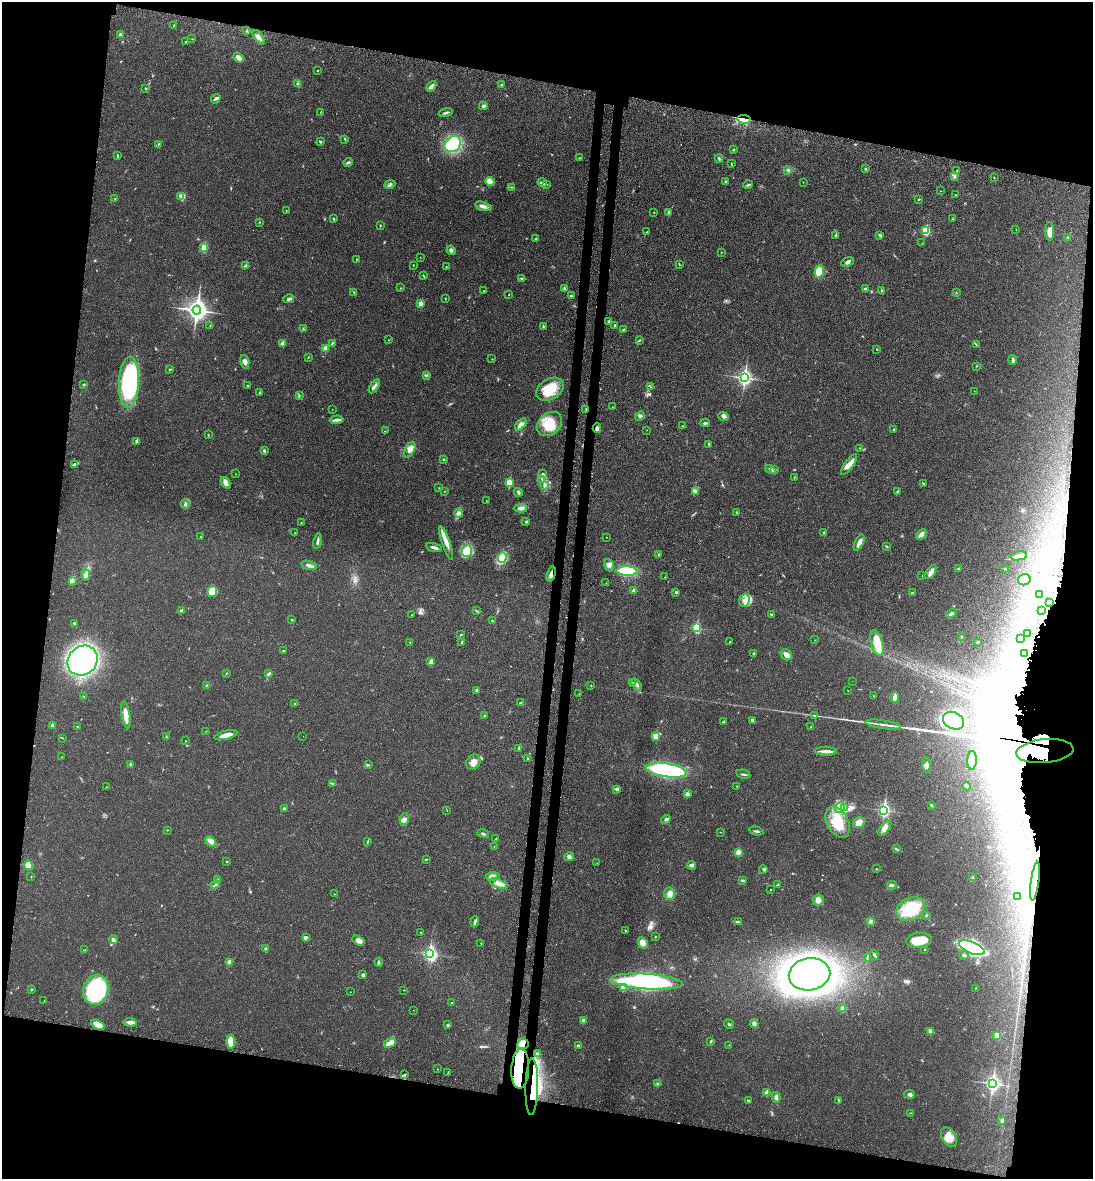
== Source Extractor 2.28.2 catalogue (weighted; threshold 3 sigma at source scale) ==
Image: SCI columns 193-4553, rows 86-4790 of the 4860 x 4873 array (HDU 1 of 3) = the unmasked area's bounding box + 8 px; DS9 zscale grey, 4 x 4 block average (1 PNG px = mean of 4 x 4 image px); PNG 1095 x 1181 px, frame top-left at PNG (2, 2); each listed source drawn as its Kron ellipse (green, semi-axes under 4 px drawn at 4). Shown black and unused: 23% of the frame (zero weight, under 3 of 4 exposures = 8% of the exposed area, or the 3 px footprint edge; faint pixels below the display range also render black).
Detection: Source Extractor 2.28.2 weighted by HDU 2 'WHT'. Background 0.0215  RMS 0.0034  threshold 0.0155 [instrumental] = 3 sigma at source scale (4.5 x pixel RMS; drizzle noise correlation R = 1.50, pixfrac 1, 0.05/0.05 arcsec/px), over >= 5 px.
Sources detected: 487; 3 too faint to see at this stretch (4 x 4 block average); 64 inside a brighter object's white glare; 3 cosmic-ray / hot-pixel residue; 2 long thin detections or spike segments (spike, bleed or trail) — neither listed nor drawn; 9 coinciding with a brighter row at this scale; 22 inside a brighter listed object's ellipse — not listed separately; the other 384 listed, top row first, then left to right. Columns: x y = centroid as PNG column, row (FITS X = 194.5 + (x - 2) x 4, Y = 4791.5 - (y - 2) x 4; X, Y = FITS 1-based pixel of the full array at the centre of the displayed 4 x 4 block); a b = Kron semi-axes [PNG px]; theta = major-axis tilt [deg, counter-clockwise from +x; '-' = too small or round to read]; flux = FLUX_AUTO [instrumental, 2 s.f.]
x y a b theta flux
174 25 2 2 - 0.66
246 31 2 2 - 1.2
120 35 4 3 - 5
259 37 8 3 -53 9
192 39 2 2 - 0.88
186 42 2 2 - 0.91
238 58 6 3 -39 12
317 70 2 2 - 1.2
297 84 2 2 - 1.1
501 85 2 2 - 1.3
431 86 6 3 47 7.6
145 88 2 2 - 1.4
216 99 5 2 - 3.8
483 106 4 2 - 3.7
320 112 2 2 - 0.54
446 113 7 2 14 3.5
744 119 7 3 -8 21
345 139 3 2 - 2.2
320 142 3 2 - 2.5
158 144 2 2 - 1.1
453 144 9 7 42 130
734 149 2 2 - 2.3
117 156 3 2 - 2.1
580 158 3 2 - 0.7
719 159 4 2 - 2.9
348 162 5 2 - 3.8
731 164 3 2 - 1
865 169 2 2 - 2.3
788 170 3 2 - 1.3
957 170 2 2 - 1.6
955 176 2 2 - 1.1
994 178 2 2 - 1.1
490 181 4 3 - 23
725 181 3 2 - 1.9
803 182 2 2 - 0.92
542 183 5 3 - 5
390 185 5 2 - 3.6
546 185 2 2 - 0.89
748 185 5 2 - 3.2
511 187 2 2 - 0.96
941 191 2 2 - 0.61
955 195 2 2 - 0.5
180 196 2 2 - 1.1
115 199 2 2 - 0.85
919 199 2 2 - 2.4
483 206 8 3 -16 7.2
286 211 2 2 - 0.78
654 212 2 2 - 0.79
669 212 4 2 - 2.9
333 219 3 2 - 1.9
953 219 2 2 - 0.96
259 222 2 2 - 0.91
380 225 2 2 - 1.2
1016 230 2 2 - 0.47
926 231 2 2 - 130
1050 231 9 4 -89 18
647 232 3 2 - 1.2
880 235 4 2 - 3.9
836 236 3 2 - 2
1068 237 2 2 - 1.1
536 239 2 2 - 0.97
922 243 2 2 - 0.4
204 248 3 2 - 25
451 250 5 4 - 5
721 252 2 2 - 0.64
420 257 2 2 - 0.46
356 259 2 2 - 0.9
848 262 7 3 18 5.3
679 264 2 2 - 0.92
246 265 3 2 - 2.4
413 265 2 2 - 0.91
446 267 3 2 - 1
819 271 6 4 73 42
424 276 4 2 - 1.4
522 278 3 2 - 1.1
400 288 2 2 - 0.99
564 288 2 2 - 7.3
865 289 3 2 - 7.5
484 291 2 2 - 0.58
881 291 3 2 - 1.5
354 292 2 2 - 0.94
956 293 2 2 - 1.1
509 295 2 2 - 0.75
571 296 3 2 - 3.3
289 299 5 2 - 4.3
445 299 2 2 - 0.95
420 304 2 2 - 31
197 310 4 4 - 1200
609 321 3 2 - 1.9
615 325 2 2 - 2.8
210 326 2 2 - 0.79
543 326 3 2 - 1.9
303 329 2 2 - 2
623 329 2 2 - 1.2
388 340 2 2 - 1
639 340 3 2 - 1.9
332 343 4 2 - 2.1
282 344 2 2 - 25
976 344 3 2 - 1.1
326 348 2 2 - 31
877 349 2 2 - 1.1
308 357 2 2 - 1.4
492 359 2 2 - 0.65
1013 360 4 2 - 5.5
245 362 7 4 -78 7.9
976 366 2 2 - 0.65
170 369 3 2 - 1.5
426 375 2 2 - 1.6
744 378 3 3 - 540
129 382 25 10 87 250
84 385 3 2 - 1.7
248 386 2 2 - 1.2
374 386 8 2 55 5.5
651 387 3 2 - 1.7
550 389 15 10 31 48
974 391 2 2 - 0.41
259 393 3 2 - 1
299 395 3 2 - 1.2
612 407 2 2 - 0.62
332 409 2 2 - 0.41
586 409 3 2 - 1.5
640 416 5 3 - 4.3
724 416 5 3 - 5.2
337 420 6 3 3 6.4
705 423 5 2 - 4
521 424 7 4 49 9.3
549 424 14 10 41 43
682 426 3 2 - 0.9
597 428 5 2 - 5.2
647 430 2 2 - 0.49
894 430 2 2 - 2.3
385 431 2 2 - 0.69
208 435 2 2 - 1.2
137 441 3 2 - 2.8
709 444 3 2 - 1.5
860 448 2 2 - 0.87
264 450 3 3 - 2.4
410 450 8 4 62 16
443 460 2 2 - 5.1
74 464 3 3 - 2.3
849 464 12 4 54 14
770 469 5 3 - 5.4
775 469 2 2 - 1.6
235 474 2 2 - 0.46
543 474 3 2 - 1.9
794 477 2 2 - 0.67
542 479 3 2 - 2
509 482 2 2 - 75
226 483 6 4 -54 10
923 483 3 2 - 2.3
544 485 2 2 - 1.2
439 488 2 2 - 0.85
444 491 2 2 - 0.48
696 491 2 2 - 0.83
518 492 4 3 - 3.1
897 492 2 2 - 1
486 501 2 2 - 0.54
185 504 5 3 - 4.5
520 508 6 3 2 6
736 512 2 2 - 1.7
459 513 4 3 - 5.9
301 522 2 2 - 0.76
526 522 3 2 - 1.9
295 533 2 2 - 0.65
824 533 3 3 - 3.1
921 535 6 4 50 7.9
200 537 2 2 - 0.74
606 537 2 2 - 0.52
317 541 8 2 79 5.5
446 543 17 4 -71 14
859 543 9 3 63 13
886 546 3 2 - 1.6
434 547 8 2 -14 6.6
467 551 6 5 - 46
659 554 2 2 - 1.5
1019 556 8 3 12 8.5
502 558 5 4 - 58
309 565 8 3 -17 6.1
609 565 6 5 - 8
959 568 4 2 - 2
1005 569 2 2 - 1.5
627 571 10 5 -4 95
931 572 8 2 57 13
551 574 7 3 73 11
86 575 5 3 - 5.7
922 576 2 2 - 0.55
665 577 2 2 - 0.61
1024 580 6 5 - 21
72 582 2 2 - 1.1
606 583 2 2 - 0.41
634 590 3 3 - 5.9
212 591 6 5 - 11
676 592 2 2 - 1.1
912 593 2 2 - 0.97
1040 595 2 2 - 0.75
744 600 6 5 - 11
1049 602 2 2 - 0.45
1042 610 2 2 - 0.52
181 611 4 2 - 5.6
477 611 2 2 - 0.67
951 614 5 3 - 4.2
412 615 2 2 - 0.66
771 615 3 2 - 1.9
291 619 2 2 - 0.95
492 621 2 2 - 2
74 624 3 2 - 2.2
697 628 2 2 - 150
1028 634 2 2 - 0.53
461 635 2 2 - 1.1
961 636 2 2 - 1
1021 638 2 2 - 0.67
815 640 2 2 - 0.46
462 642 3 2 - 3.9
730 642 2 2 - 1.2
978 642 2 2 - 2.9
410 643 2 2 - 0.6
877 643 13 6 -74 40
284 651 4 2 - 1.9
1025 653 2 2 - 0.36
754 654 4 2 - 2.6
786 655 6 5 - 10
83 661 16 14 42 540
431 662 2 2 - 1.7
226 673 2 2 - 1.1
269 673 4 3 - 4.2
852 681 2 2 - 0.31
632 683 3 2 - 1.8
637 684 6 3 -58 5.6
206 685 3 2 - 1.7
591 685 2 2 - 0.61
476 690 3 3 - 2.4
848 691 2 2 - 0.47
579 694 2 2 - 0.61
874 696 2 2 - 0.94
84 697 2 2 - 0.77
895 697 5 2 - 15
521 703 4 2 - 4.2
294 704 3 2 - 1.7
126 715 13 4 -81 18
484 715 2 2 - 0.73
814 715 2 2 - 1.2
752 720 3 3 - 2.8
953 721 11 8 -26 85
723 722 3 2 - 1.6
52 725 2 2 - 8.6
883 725 18 2 -9 11
77 726 3 2 - 0.88
811 727 2 2 - 1
205 731 2 2 - 0.43
226 735 12 3 14 16
166 736 2 2 - 0.9
303 736 2 2 - 0.4
655 736 2 2 - 59
63 738 2 2 - 0.42
186 741 2 2 - 0.92
519 748 3 2 - 1.6
826 751 11 3 -1 12
1045 751 29 12 5 2400
61 757 2 2 - 0.65
528 758 2 2 - 2.2
972 760 9 5 87 23
473 762 8 6 54 15
130 764 4 2 - 2
368 765 3 2 - 1.5
926 765 8 4 -82 6.4
666 770 20 6 -9 250
743 774 7 2 -13 3
332 784 4 2 - 1.8
737 786 2 2 - 0.6
966 786 4 2 - 4.6
106 787 2 2 - 0.88
617 789 3 2 - 5.5
687 794 3 3 - 5.9
932 805 3 2 - 1.5
840 807 5 4 - 11
845 807 2 2 - 1.1
284 809 4 2 - 3.3
884 810 3 2 - 400
447 811 2 2 - 0.51
666 819 5 3 - 4.6
404 820 6 4 78 8.5
838 822 16 10 -60 51
859 823 6 5 - 13
885 828 9 4 53 10
167 830 2 2 - 0.94
756 831 7 2 -13 3.3
720 832 2 2 - 0.63
483 834 6 2 -17 3.5
495 839 2 2 - 0.69
211 841 6 4 -41 9.8
367 842 4 2 - 1.8
494 846 2 2 - 0.66
896 849 3 2 - 2.1
738 852 2 2 - 41
569 857 5 4 - 5.2
426 859 4 2 - 1.4
227 861 2 2 - 1.3
597 863 2 2 - 0.53
28 865 5 3 - 30
692 865 4 3 - 3.9
876 869 2 2 - 0.92
763 870 4 3 - 3.1
31 876 2 2 - 0.96
492 876 6 4 5 7.1
973 877 4 2 - 1.4
217 880 3 2 - 2.9
743 880 3 2 - 2
1035 881 19 2 82 13
215 884 5 2 - 2.6
498 884 9 4 -23 11
777 885 4 2 - 1.8
892 885 4 3 - 3.1
771 890 2 2 - 0.81
334 894 2 2 - 0.59
670 894 6 5 - 11
1017 896 2 2 - 1.5
818 900 5 5 - 11
911 909 15 11 25 86
926 915 3 2 - 2.4
739 921 3 2 - 1.5
870 921 2 2 - 1.2
475 922 5 2 - 5.1
625 931 3 2 - 1.4
421 932 2 2 - 0.73
655 936 2 2 - 0.9
306 938 3 3 - 3.3
113 940 4 3 - 4.8
919 940 13 7 6 34
358 941 7 4 -30 8.7
481 943 2 2 - 0.55
643 943 6 4 -62 13
972 948 13 6 -22 390
266 949 4 3 - 3
924 949 2 2 - 1.1
85 950 2 2 - 0.78
429 953 3 2 - 300
875 955 5 2 - 4.6
964 955 5 2 - 2.7
867 957 2 2 - 1.1
229 962 2 2 - 23
378 962 4 2 - 3.4
809 974 21 16 10 1300
363 975 3 3 - 3.6
647 982 36 7 -4 310
623 987 2 2 - 61
975 988 2 2 - 0.57
31 989 2 2 - 1.5
96 990 15 12 71 210
403 990 2 2 - 0.65
350 992 2 2 - 0.67
44 1001 2 2 - 0.58
452 1003 2 2 - 0.93
843 1009 4 3 - 9
414 1010 2 2 - 0.55
583 1021 4 2 - 6.4
130 1022 7 3 -4 9.8
729 1024 5 2 - 2.5
754 1024 4 4 - 5.3
98 1025 7 3 -31 33
447 1025 3 2 - 1.9
930 1031 2 2 - 0.88
997 1035 3 3 - 3.3
231 1041 7 3 -86 35
711 1041 3 2 - 2.2
390 1043 6 3 28 28
523 1044 6 5 - 15
579 1045 3 2 - 2
729 1045 2 2 - 0.53
538 1054 3 3 - 4.1
437 1069 2 2 - 0.51
520 1069 20 9 87 190
448 1073 2 2 - 0.85
405 1075 3 2 - 1.8
993 1083 3 3 - 520
658 1084 2 2 - 1.3
532 1087 28 6 89 67
767 1093 4 3 - 15
909 1094 5 4 - 5.6
776 1097 5 3 - 4.9
748 1100 4 2 - 2.1
839 1100 3 2 - 1.7
910 1113 2 2 - 0.75
1001 1121 2 2 - 1.1
949 1137 11 7 -59 28
Overlapping masked pixels (flux is a lower limit): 8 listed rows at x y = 744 119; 586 409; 551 574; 1045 751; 1035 881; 523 1044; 520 1069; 532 1087
Diffuse or blended objects may show on this block-average render without a row.